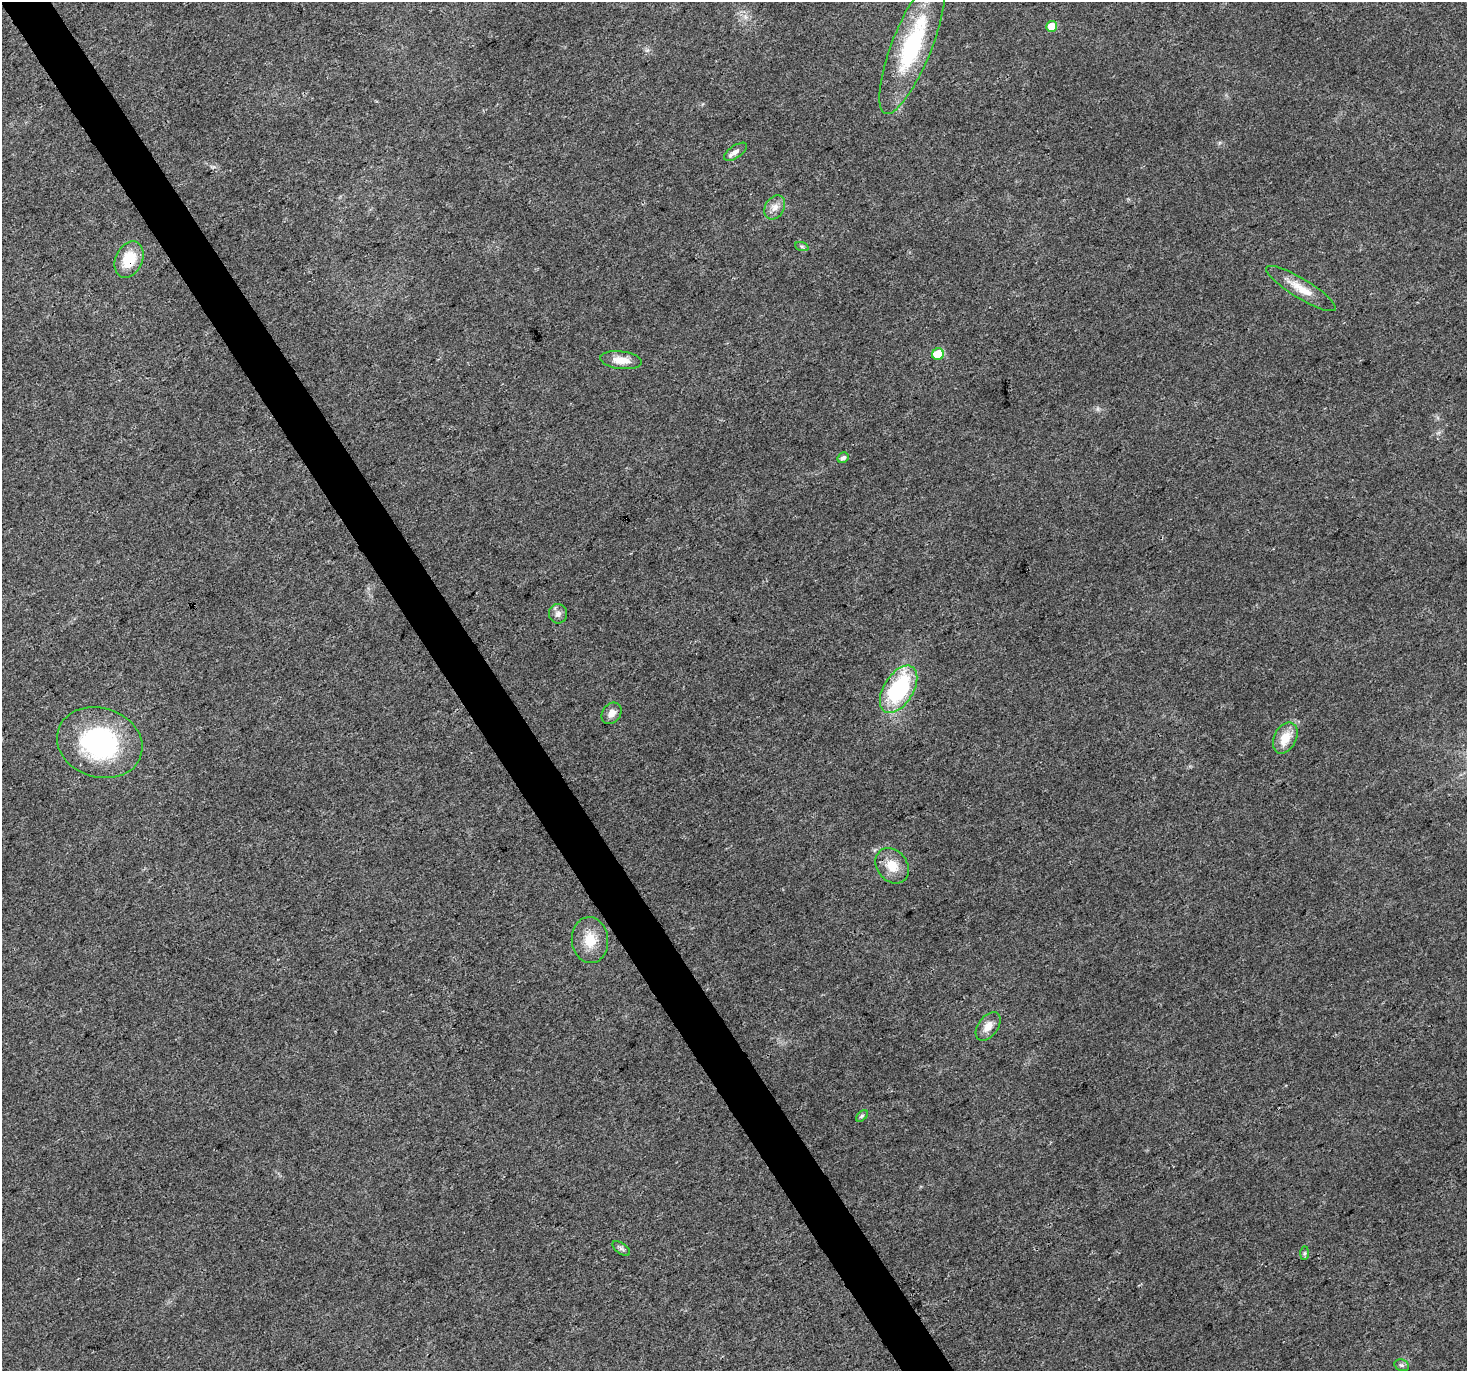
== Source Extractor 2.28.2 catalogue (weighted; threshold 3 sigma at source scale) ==
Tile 11 of 4 x 4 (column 3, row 3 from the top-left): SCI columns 2929-4393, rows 1483-2851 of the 5861 x 5766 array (HDU 1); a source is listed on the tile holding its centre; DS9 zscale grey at full resolution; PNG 1469 x 1373 px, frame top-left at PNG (2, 2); each listed source drawn as its Kron ellipse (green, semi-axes under 4 px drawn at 4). Shown black and unused: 3% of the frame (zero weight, under 3 of 4 exposures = <1% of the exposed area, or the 3 px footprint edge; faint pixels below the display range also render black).
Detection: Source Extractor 2.28.2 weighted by HDU 2 'WHT'; one run over the whole footprint, this tile lists its part. Background 0.0257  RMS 0.0034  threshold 0.0154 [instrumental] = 3 sigma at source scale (4.5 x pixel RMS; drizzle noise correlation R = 1.50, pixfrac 1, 0.0396/0.0396 arcsec/px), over >= 5 px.
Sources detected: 22; all 22 listed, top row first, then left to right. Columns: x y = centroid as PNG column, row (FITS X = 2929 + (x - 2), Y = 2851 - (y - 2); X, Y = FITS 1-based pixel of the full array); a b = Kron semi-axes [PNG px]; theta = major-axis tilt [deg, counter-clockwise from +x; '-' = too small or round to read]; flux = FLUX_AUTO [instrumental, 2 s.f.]
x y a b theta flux
1052 26 5 5 - 5.5
912 45 73 20 68 35
735 152 13 6 35 1.8
775 207 13 9 60 2.5
802 247 7 4 -20 0.62
129 259 19 13 65 10
1301 288 40 9 -31 6.7
938 354 6 5 - 9.8
621 360 21 9 -7 4.7
843 458 6 5 - 1.2
558 614 9 9 - 1.8
899 689 26 15 58 37
612 713 11 9 53 2.4
1285 738 17 11 64 6.6
100 743 43 34 -17 49
892 866 19 15 -52 6.3
590 940 23 18 -85 7.6
988 1026 16 9 53 3.5
862 1116 7 4 45 0.61
621 1248 10 5 -36 0.9
1305 1253 7 4 89 0.55
1402 1365 7 5 -20 0.83
Overlapping masked pixels (flux is a lower limit): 1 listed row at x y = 129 259